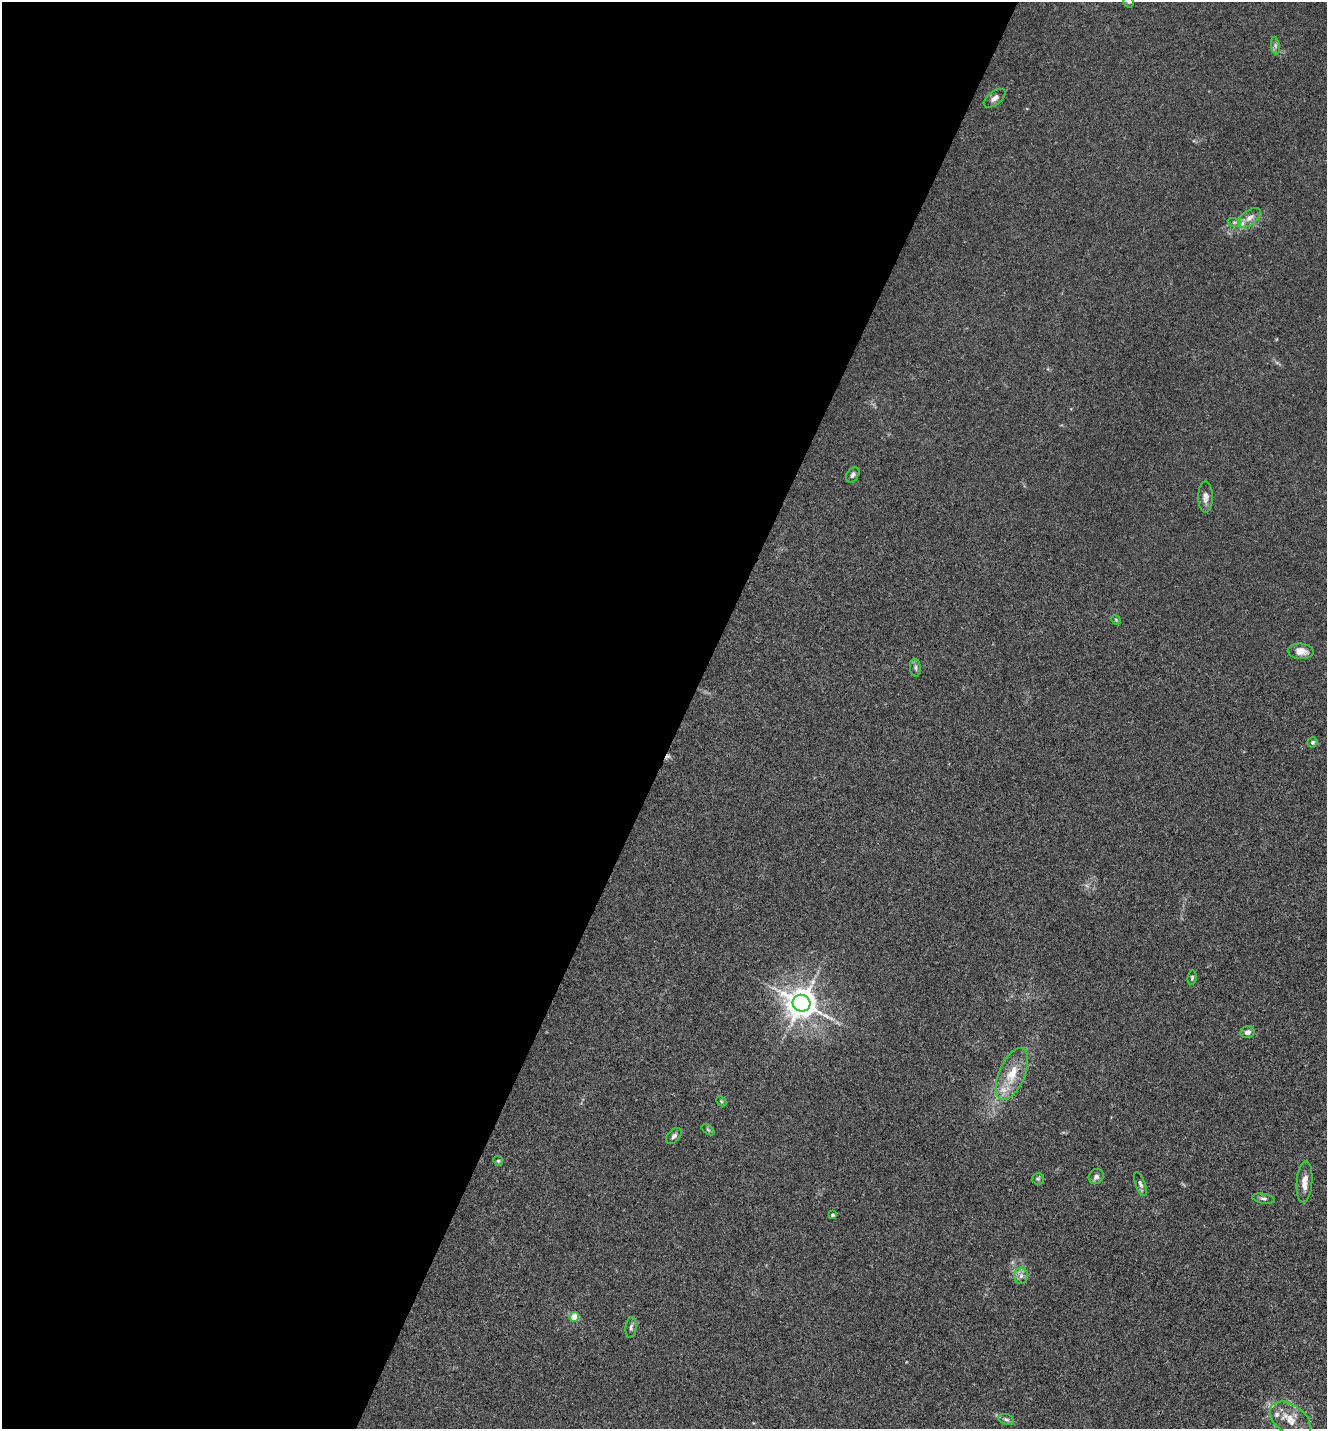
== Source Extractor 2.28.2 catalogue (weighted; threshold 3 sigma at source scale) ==
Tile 5 of 4 x 4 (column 1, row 2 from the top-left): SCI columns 283-1607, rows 2859-4285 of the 5726 x 5715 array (HDU 1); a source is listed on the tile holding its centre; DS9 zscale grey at full resolution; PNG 1329 x 1431 px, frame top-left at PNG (2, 2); each listed source drawn as its Kron ellipse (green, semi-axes under 4 px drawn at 4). Shown black and unused: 52% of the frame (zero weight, under 3 of 4 exposures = <1% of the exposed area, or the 3 px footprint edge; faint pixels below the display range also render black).
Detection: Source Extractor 2.28.2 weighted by HDU 2 'WHT'; one run over the whole footprint, this tile lists its part. Background 0.0238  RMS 0.0045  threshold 0.0202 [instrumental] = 3 sigma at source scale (4.5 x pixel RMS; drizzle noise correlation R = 1.50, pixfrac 1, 0.05/0.05 arcsec/px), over >= 5 px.
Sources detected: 34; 1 cosmic-ray / hot-pixel residue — neither listed nor drawn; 3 inside a brighter listed object's ellipse — not listed separately; the other 30 listed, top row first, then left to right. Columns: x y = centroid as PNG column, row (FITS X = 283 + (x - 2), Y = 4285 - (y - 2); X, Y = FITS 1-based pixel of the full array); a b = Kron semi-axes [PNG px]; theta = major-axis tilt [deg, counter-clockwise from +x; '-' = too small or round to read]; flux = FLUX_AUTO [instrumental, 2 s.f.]
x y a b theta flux
1129 2 5 5 - 0.6
1275 46 9 4 -81 1
995 98 13 6 37 2.1
1249 218 13 7 38 2.8
1234 222 7 4 -18 0.86
853 475 8 6 53 1.3
1205 497 15 7 -89 2.4
1116 620 5 3 - 0.41
1301 651 13 8 -4 4
915 668 9 5 -82 1
1312 742 5 5 - 0.87
1192 978 7 4 83 0.71
801 1003 9 8 - 690
1248 1032 7 6 - 1.8
1012 1074 28 13 66 11
721 1101 6 4 -45 0.62
708 1130 7 4 -37 0.61
674 1136 9 6 47 1.5
498 1161 5 4 - 0.58
1096 1176 8 7 - 1.4
1038 1179 6 5 - 0.79
1304 1182 21 7 86 4.4
1140 1184 13 5 -69 1.4
1263 1199 11 5 -9 1.2
832 1215 4 4 - 0.87
1021 1276 8 7 - 1.8
574 1317 5 4 - 7.8
631 1327 10 5 85 1.3
1006 1419 8 5 -21 1
1290 1420 23 14 -36 7.9
Isophote crosses this tile's border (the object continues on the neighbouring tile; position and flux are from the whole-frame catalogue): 1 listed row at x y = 1129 2